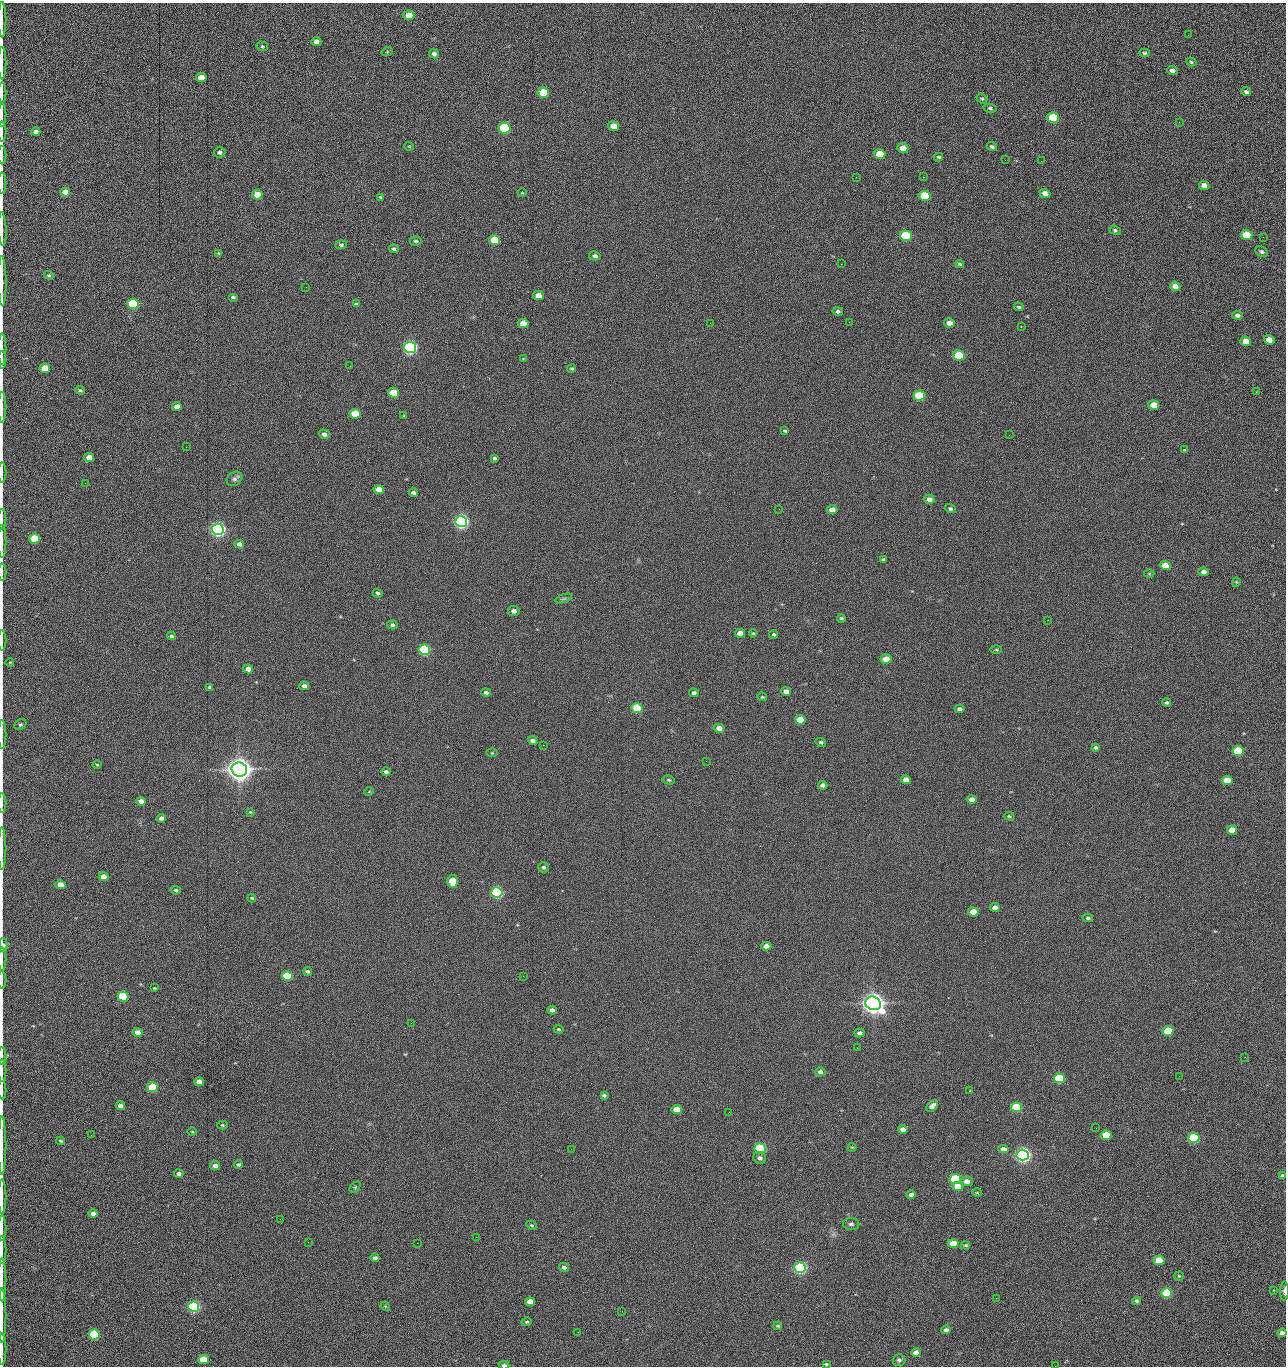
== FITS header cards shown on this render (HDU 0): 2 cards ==
NAXIS1  =                 1284 /fastest changing axis
NAXIS2  =                 1364 /next to fastest changing axis

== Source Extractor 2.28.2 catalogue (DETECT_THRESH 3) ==
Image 1284 x 1364 px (HDU 0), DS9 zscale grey, 1 PNG px = 1 image px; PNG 1288 x 1368 px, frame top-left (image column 1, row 1364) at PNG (2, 3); each listed source drawn as its Kron ellipse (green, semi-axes under 4 px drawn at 4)
Background 147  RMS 15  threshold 44.5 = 3 sigma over >= 5 px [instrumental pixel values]
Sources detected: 281; all 281 listed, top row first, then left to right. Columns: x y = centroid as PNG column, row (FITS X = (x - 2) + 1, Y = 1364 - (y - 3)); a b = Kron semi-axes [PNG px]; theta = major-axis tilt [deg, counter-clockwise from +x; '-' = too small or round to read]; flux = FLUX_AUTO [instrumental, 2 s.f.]
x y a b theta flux
409 15 5 4 - 1.3e+04
2 20 18 2 90 2.9e+03
1188 35 2 2 - 7.7e+02
316 42 5 4 - 5.1e+03
262 46 6 4 -14 1.4e+03
387 52 6 3 19 1.1e+03
1145 53 5 4 - 1.5e+03
434 54 5 4 - 2.7e+03
1191 62 5 4 - 1.5e+03
2 63 16 2 90 3.3e+03
1172 70 5 4 - 4.2e+03
201 77 5 4 - 1.4e+04
543 92 6 5 - 4.2e+04
1246 92 5 4 - 2.3e+03
2 93 10 2 90 2.2e+03
982 99 6 4 -39 1.5e+03
990 108 6 4 -10 1.7e+03
2 115 11 2 90 2.0e+03
1053 118 6 5 - 6.2e+04
1179 122 3 2 - 9.2e+02
614 126 5 4 - 1.5e+04
504 128 6 5 - 1.6e+05
2 132 10 2 90 1.7e+03
36 132 4 4 - 4.6e+03
409 146 5 3 - 8.5e+02
992 147 5 4 - 2.1e+03
903 148 5 5 - 1.2e+04
220 152 6 5 - 2.6e+03
880 154 5 5 - 2.8e+04
2 155 9 2 90 1.2e+03
939 157 4 3 - 1.4e+03
1005 160 3 2 - 8.3e+02
1041 161 2 2 - 1.2e+03
856 177 2 2 - 1.7e+03
923 177 2 2 - 2.0e+04
2 183 11 2 90 1.6e+03
1204 185 5 4 - 6.2e+03
65 192 5 4 - 1.0e+04
522 193 5 3 - 8.1e+02
1045 193 5 4 - 5.7e+03
257 195 5 4 - 2.0e+04
924 196 6 5 - 5.2e+04
381 197 4 3 - 1.1e+03
2 229 17 3 -87 3.3e+03
1115 230 6 4 -19 1.6e+03
1247 235 6 5 - 4.3e+04
906 236 6 5 - 1.0e+05
1263 237 2 2 - 5.0e+02
495 240 5 5 - 4.0e+04
416 241 6 4 -2 1.6e+03
341 245 6 4 7 1.9e+03
394 249 5 4 - 1.9e+03
1262 252 7 5 -27 2.2e+03
219 253 4 4 - 1.3e+03
595 256 6 4 -12 2.8e+03
841 264 2 2 - 1.8e+04
960 264 4 3 - 1.5e+03
49 275 5 4 - 1.2e+03
2 281 25 3 -89 4.8e+03
1175 286 5 4 - 7.3e+03
306 287 2 2 - 5.0e+02
538 295 5 4 - 9.4e+03
233 297 5 3 - 1.8e+03
133 304 5 5 - 1.0e+05
356 304 4 3 - 1.3e+03
1019 307 4 3 - 1.3e+03
838 311 5 4 - 2.1e+03
1237 315 5 4 - 3.7e+03
849 322 2 2 - 6.7e+02
523 323 5 4 - 1.6e+04
710 323 2 2 - 2.2e+03
949 323 5 4 - 7.7e+03
1021 327 2 2 - 7.4e+02
1269 340 5 4 - 1.0e+04
1246 341 5 4 - 1.6e+04
410 347 6 5 - 3.0e+05
2 349 16 2 90 2.2e+03
959 355 6 5 - 5.8e+04
523 359 3 2 - 7.4e+02
2 360 9 2 90 1.4e+03
350 366 3 2 - 1.7e+03
45 368 5 4 - 2.5e+04
572 368 4 4 - 1.5e+03
80 390 5 3 - 1.5e+03
1256 392 3 2 - 1.3e+03
393 393 5 5 - 3.7e+04
919 395 6 5 - 6.0e+04
1154 405 5 5 - 1.8e+04
177 406 5 4 - 8.5e+03
2 407 15 2 90 2.9e+03
355 414 5 5 - 2.9e+04
404 416 4 4 - 9.5e+02
785 431 4 3 - 1.5e+03
324 434 5 4 - 3.9e+03
1009 435 2 2 - 2.4e+03
186 447 2 2 - 1.8e+03
1184 450 3 3 - 2.2e+03
89 458 5 4 - 1.2e+04
495 458 4 3 - 2.2e+03
2 473 10 2 90 1.7e+03
234 479 8 6 37 3.1e+03
85 483 2 2 - 6.3e+02
379 489 5 4 - 1.0e+04
413 493 4 3 - 2.4e+03
929 499 5 4 - 5.9e+03
779 509 2 2 - 3.9e+02
950 509 5 4 - 1.9e+03
832 510 5 4 - 8.6e+03
2 519 10 2 90 1.7e+03
461 521 6 5 - 5.0e+05
218 529 6 5 - 5.4e+05
34 539 5 5 - 4.1e+04
2 541 16 2 90 2.7e+03
239 544 5 4 - 3.8e+03
884 560 4 4 - 1.9e+03
1165 565 5 4 - 1.3e+04
2 572 8 2 90 1.4e+03
1204 572 5 4 - 4.0e+03
1149 574 5 3 - 8.8e+02
1236 582 4 4 - 9.8e+02
378 593 5 4 - 2.1e+03
564 599 9 4 19 2.2e+03
514 611 6 5 - 4.5e+03
841 618 4 4 - 1.5e+03
1048 620 2 2 - 4.5e+02
392 625 5 4 - 2.2e+03
740 633 5 4 - 1.0e+04
753 633 4 4 - 1.2e+03
774 634 4 4 - 1.7e+03
171 636 4 4 - 1.7e+03
2 640 11 2 90 1.7e+03
424 650 6 5 - 1.6e+05
996 650 5 3 - 1.2e+03
886 659 5 4 - 1.4e+04
10 662 4 3 - 8.1e+02
248 669 5 4 - 7.3e+03
304 686 5 4 - 4.3e+03
210 687 4 3 - 1.9e+03
786 691 5 4 - 6.0e+03
486 692 5 4 - 2.2e+03
694 693 5 4 - 2.6e+03
762 697 5 3 - 1.0e+03
1167 702 4 4 - 1.7e+03
637 708 5 5 - 6.8e+04
960 709 5 4 - 2.6e+03
800 720 5 4 - 2.7e+04
20 725 6 5 - 1.7e+03
719 728 5 4 - 7.7e+03
2 734 14 2 90 2.4e+03
533 741 5 3 - 4.0e+03
821 742 5 4 - 1.8e+03
543 745 2 2 - 2.3e+03
1096 747 4 3 - 1.9e+03
1238 751 5 5 - 7.7e+04
492 753 5 3 - 8.9e+02
706 761 2 2 - 1.7e+03
97 765 4 3 - 9.3e+02
239 769 8 7 - 1.6e+06
386 772 4 3 - 2.4e+03
669 780 6 4 -16 1.5e+03
906 780 5 4 - 1.1e+04
1227 780 5 4 - 2.5e+04
823 785 4 4 - 3.1e+03
369 792 5 3 - 7.5e+02
972 800 5 4 - 8.0e+03
141 801 5 4 - 6.7e+03
2 803 10 2 90 1.6e+03
250 812 4 3 - 9.6e+02
1009 816 5 4 - 1.2e+03
162 818 4 4 - 4.1e+03
1232 830 5 4 - 1.5e+04
2 849 21 2 90 3.6e+03
544 867 5 5 - 2.2e+03
103 877 5 4 - 1.2e+04
453 881 6 5 - 2.8e+04
60 885 5 4 - 1.6e+04
176 890 5 4 - 1.9e+03
497 892 6 5 - 2.4e+05
252 898 4 3 - 1.3e+03
995 907 5 4 - 5.8e+03
973 912 5 4 - 1.9e+04
1088 918 5 4 - 2.1e+03
3 945 7 4 88 4.6e+03
766 946 5 4 - 6.2e+03
2 959 12 2 90 2.0e+03
307 971 4 3 - 2.0e+03
287 976 5 5 - 6.1e+04
523 976 3 2 - 1.5e+03
2 980 9 2 90 1.4e+03
154 988 3 3 - 9.2e+02
123 997 5 5 - 7.6e+04
873 1003 8 6 -24 1.3e+06
552 1010 4 4 - 4.2e+03
411 1023 2 2 - 3.6e+03
559 1029 5 4 - 1.1e+03
1168 1031 5 5 - 4.9e+04
138 1032 5 4 - 1.0e+04
860 1033 5 4 - 3.7e+03
857 1048 3 2 - 1.1e+03
2 1056 9 2 90 1.4e+03
1245 1057 3 2 - 1.3e+03
2 1071 11 2 90 1.7e+03
820 1072 5 4 - 3.4e+03
1179 1076 2 2 - 1.7e+03
1059 1078 5 5 - 8.9e+04
199 1082 5 4 - 9.8e+03
152 1087 5 5 - 6.5e+04
2 1090 9 2 90 1.4e+03
970 1091 3 2 - 9.0e+02
604 1095 4 3 - 1.9e+03
120 1106 5 4 - 5.3e+03
932 1106 7 4 48 5.1e+03
1017 1107 5 5 - 7.3e+04
677 1110 5 4 - 2.1e+04
729 1112 2 2 - 6.4e+02
222 1125 5 4 - 1.2e+03
1096 1128 2 2 - 4.6e+02
903 1129 5 4 - 6.8e+03
192 1132 4 3 - 8.5e+02
91 1135 2 2 - 1.6e+03
1106 1135 5 4 - 3.2e+04
1194 1138 5 5 - 1.0e+05
61 1141 4 3 - 1.4e+03
2 1145 29 2 90 5.5e+03
852 1147 4 4 - 9.1e+02
760 1148 6 5 - 1.5e+05
571 1149 2 2 - 6.0e+02
1003 1149 5 4 - 7.7e+03
1023 1155 6 5 - 6.3e+05
760 1158 7 5 -17 3.6e+03
238 1165 4 4 - 2.2e+03
215 1166 5 4 - 4.6e+03
179 1174 4 3 - 3.6e+03
1283 1175 4 3 - 1.7e+03
955 1179 6 5 - 1.5e+05
967 1181 6 5 - 6.8e+03
355 1187 6 4 45 1.4e+03
958 1187 5 4 - 1.7e+04
977 1193 4 4 - 1.1e+03
911 1195 5 4 - 4.4e+03
2 1197 17 2 90 3.6e+03
93 1213 4 4 - 4.5e+03
280 1219 2 2 - 1.5e+03
851 1224 8 6 -2 2.7e+03
531 1225 5 4 - 1.4e+03
2 1228 13 2 90 2.3e+03
476 1237 2 2 - 9.3e+03
308 1242 3 2 - 1.2e+03
417 1243 2 2 - 3.5e+03
953 1243 5 4 - 1.9e+04
966 1245 4 3 - 1.2e+03
2 1250 14 2 90 2.5e+03
375 1258 4 4 - 2.9e+03
1159 1260 5 4 - 2.7e+04
564 1267 5 4 - 3.3e+03
800 1268 6 5 - 3.1e+05
1179 1276 4 4 - 1.3e+03
2 1280 21 2 90 4.1e+03
1273 1290 3 2 - 6.7e+02
1284 1291 10 4 88 2.7e+03
1167 1293 5 5 - 8.0e+04
996 1298 2 2 - 1.9e+03
1136 1301 4 4 - 1.8e+03
530 1302 5 4 - 1.7e+04
385 1306 5 4 - 8.2e+02
194 1307 5 5 - 2.4e+05
622 1311 2 2 - 5.8e+02
2 1316 27 2 90 5.4e+03
527 1322 5 4 - 1.4e+03
778 1326 4 3 - 1.2e+03
946 1330 4 4 - 3.7e+03
578 1332 2 2 - 2.4e+03
1282 1333 4 4 - 4.9e+03
94 1335 5 5 - 9.3e+04
2 1349 16 2 90 3.0e+03
916 1353 5 4 - 6.8e+03
203 1360 5 4 - 3.0e+04
899 1360 6 6 - 2.4e+03
826 1364 4 3 - 1.4e+03
504 1365 5 3 - 2.4e+03
1055 1366 2 2 - 1.4e+03
At the frame edge (FLAGS 8, measured only in part): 37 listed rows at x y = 2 20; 2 63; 2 93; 2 115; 2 132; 2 155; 2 183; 2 229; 2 281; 2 349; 2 360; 2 407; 2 473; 2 519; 2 541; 2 572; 2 640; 2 734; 2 803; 2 849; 3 945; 2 959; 2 980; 2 1056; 2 1071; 2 1090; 2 1145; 1283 1175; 2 1197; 2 1228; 2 1250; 2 1280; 1284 1291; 2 1316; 2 1349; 504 1365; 1055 1366

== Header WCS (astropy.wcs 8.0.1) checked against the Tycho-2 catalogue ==
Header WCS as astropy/WCSLIB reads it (CRVAL/CRPIX/CD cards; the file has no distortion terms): RA---TAN/DEC--TAN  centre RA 15:41:40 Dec +51:59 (235.42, +51.99 deg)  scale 1.26 arcsec/px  FOV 26.9' x 28.5'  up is +92 deg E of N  parity flipped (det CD > 0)
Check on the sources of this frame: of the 60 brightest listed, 10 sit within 2.0 arcsec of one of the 11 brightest Tycho-2 stars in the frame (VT <= 12.29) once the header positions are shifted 0.41 arcsec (0.07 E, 0.40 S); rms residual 0.92 arcsec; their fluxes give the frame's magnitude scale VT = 25.21 - 2.5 log10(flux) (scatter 0.23 mag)
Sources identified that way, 10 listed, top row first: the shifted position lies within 2.0 arcsec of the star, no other Tycho-2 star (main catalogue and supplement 1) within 4.0 arcsec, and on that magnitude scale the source's flux lands within +1.5 / -3 mag of the star's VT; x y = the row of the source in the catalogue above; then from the Tycho-2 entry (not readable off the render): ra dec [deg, ICRS J2000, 3 dp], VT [Tycho-2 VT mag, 2 dp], TYC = Tycho-2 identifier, HIP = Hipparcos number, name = IAU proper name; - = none
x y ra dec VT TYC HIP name
410 347 235.614 +52.064 11.61 3489-1132-1 - -
461 521 235.514 +52.049 11.19 3489-1407-1 - -
218 529 235.515 +52.133 11.12 3489-1380-1 - -
239 769 235.378 +52.130 9.31 3489-1322-1 76850 -
497 892 235.303 +52.042 11.52 3489-958-1 - -
873 1003 235.232 +51.912 9.59 3489-824-1 - -
1023 1155 235.143 +51.862 10.97 3489-1016-1 - -
955 1179 235.131 +51.886 12.29 3489-908-1 - -
800 1268 235.084 +51.941 11.45 3489-1346-1 - -
194 1307 235.075 +52.152 11.74 3489-912-1 - -